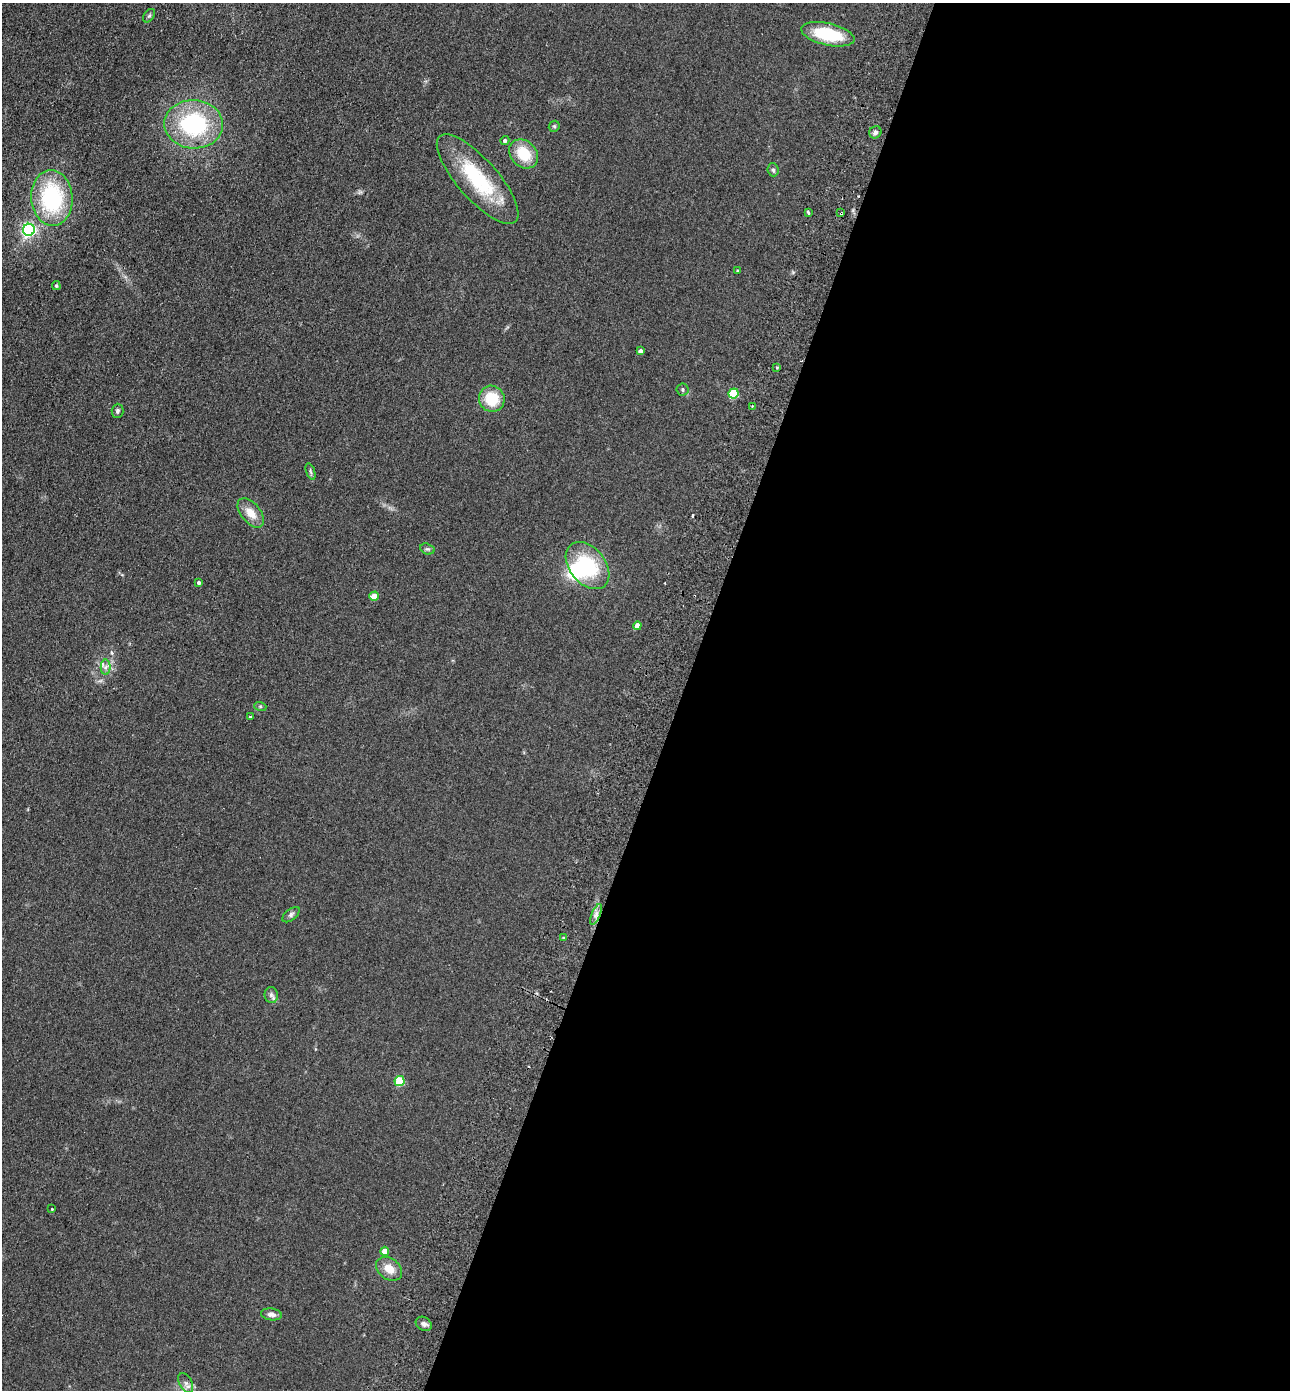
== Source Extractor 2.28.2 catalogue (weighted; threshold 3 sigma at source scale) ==
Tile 12 of 4 x 4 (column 4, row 3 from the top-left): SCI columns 4058-5345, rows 1414-2801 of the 5672 x 5603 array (HDU 1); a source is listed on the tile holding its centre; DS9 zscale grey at full resolution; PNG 1292 x 1392 px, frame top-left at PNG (2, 3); each listed source drawn as its Kron ellipse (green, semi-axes under 4 px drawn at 4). Shown black and unused: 47% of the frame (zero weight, under 2 of 3 exposures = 3% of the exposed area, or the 3 px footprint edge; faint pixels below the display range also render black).
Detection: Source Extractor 2.28.2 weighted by HDU 2 'WHT'; one run over the whole footprint, this tile lists its part. Background 0.105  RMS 0.01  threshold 0.0471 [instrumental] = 3 sigma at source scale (4.5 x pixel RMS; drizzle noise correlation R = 1.50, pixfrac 1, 0.05/0.05 arcsec/px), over >= 5 px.
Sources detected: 44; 1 inside a brighter object's white glare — neither listed nor drawn; the other 43 listed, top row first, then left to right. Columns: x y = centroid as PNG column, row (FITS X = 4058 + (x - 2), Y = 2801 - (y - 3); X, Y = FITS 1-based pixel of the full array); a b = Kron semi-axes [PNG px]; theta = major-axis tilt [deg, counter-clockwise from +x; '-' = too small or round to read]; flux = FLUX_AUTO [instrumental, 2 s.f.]
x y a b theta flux
149 16 7 5 53 1.9
828 34 27 11 -13 51
194 124 29 24 -4 110
554 126 6 5 - 1.5
875 132 6 5 - 2.8
505 140 4 4 - 2.9
524 154 16 12 -46 28
773 170 6 5 - 2.2
478 179 57 20 -48 75
52 198 28 20 -86 100
808 213 4 3 - 4.3
841 213 4 3 - 2.8
29 230 6 6 - 220
738 270 3 3 - 0.99
56 286 4 3 - 1.4
640 351 4 4 - 3.4
777 368 3 2 - 1.2
683 389 6 6 - 1.9
734 393 5 5 - 43
492 399 13 12 - 31
752 406 2 2 - 0.81
118 411 7 6 - 2.4
310 471 8 3 -71 1.9
251 513 17 9 -50 13
427 549 7 5 -18 2.1
587 566 27 18 -51 64
199 582 3 3 - 2.3
374 596 4 4 - 12
637 626 4 4 - 7.8
106 667 7 5 -90 3
260 706 6 4 -18 1.2
250 717 3 3 - 2.1
291 915 10 5 38 2.8
596 915 11 4 67 4
564 938 3 3 - 1.3
271 995 8 6 -82 3.1
400 1081 5 5 - 46
52 1209 3 2 - 0.9
385 1251 4 4 - 11
389 1269 14 10 -37 13
271 1314 10 6 -8 4.6
424 1324 8 6 -33 3.5
186 1383 11 6 -63 4.1
Overlapping masked pixels (flux is a lower limit): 1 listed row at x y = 841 213